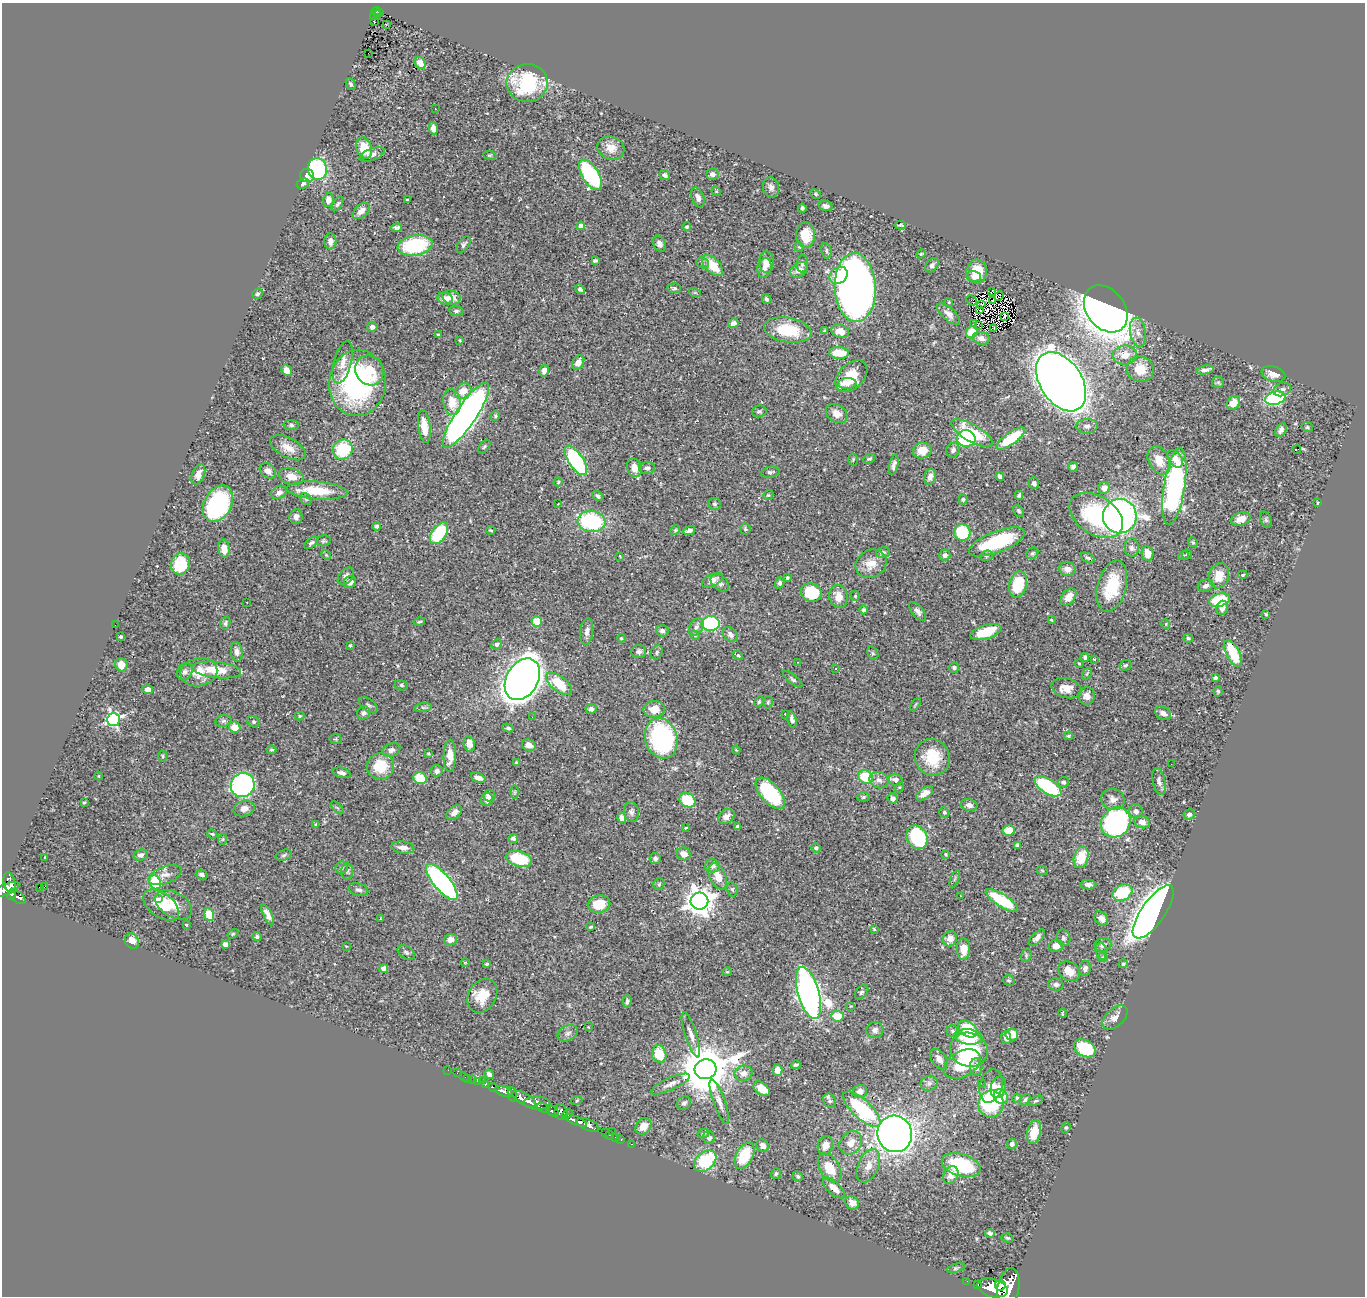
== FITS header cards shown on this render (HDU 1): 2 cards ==
NAXIS1  =                 1363
NAXIS2  =                 1294

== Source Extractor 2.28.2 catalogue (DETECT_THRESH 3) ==
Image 1363 x 1294 px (HDU 1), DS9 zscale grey, 1 PNG px = 1 image px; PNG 1367 x 1298 px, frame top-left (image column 1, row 1294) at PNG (2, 3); each listed source drawn as its Kron ellipse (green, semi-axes under 4 px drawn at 4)
Background 0.48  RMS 0.019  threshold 0.0572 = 3 sigma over >= 5 px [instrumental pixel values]
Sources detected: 509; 3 with non-positive FLUX_AUTO (blend fragments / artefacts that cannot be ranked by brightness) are neither listed nor drawn; of the other 506, the 500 brightest by FLUX_AUTO listed and drawn (6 fainter detections omitted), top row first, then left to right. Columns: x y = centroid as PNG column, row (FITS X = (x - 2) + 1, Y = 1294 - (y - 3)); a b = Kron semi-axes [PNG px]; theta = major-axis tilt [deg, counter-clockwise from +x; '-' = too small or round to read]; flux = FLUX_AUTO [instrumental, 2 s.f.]
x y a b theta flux
376 11 4 3 - 37
380 12 4 3 - 22
377 14 4 2 - 18
374 16 3 2 - 8.4
374 22 2 2 - 0.8
386 24 3 2 - 1.6
368 53 2 2 - 14
420 63 6 5 - 8.2
527 83 20 19 - 110
350 84 6 4 -65 2.2
435 109 2 2 - 0.78
433 128 6 4 -77 7.5
364 148 11 7 -73 26
611 148 14 11 -16 15
372 155 13 6 21 5.7
490 155 6 3 -8 1.4
317 169 11 9 -76 150
713 174 6 6 - 4.5
307 175 7 6 - 10
591 175 17 8 -58 150
665 175 5 4 - 4
303 183 6 5 - 3.5
771 187 10 8 -79 5.9
716 191 5 4 - 1.2
816 194 5 4 - 1.7
698 197 10 6 -70 7.2
407 199 3 2 - 0.92
328 200 7 5 76 6.9
338 204 8 4 55 2.2
826 206 7 5 -14 5.3
802 208 4 3 - 2.1
361 211 10 6 42 9.5
900 225 5 3 - 2.1
581 226 4 4 - 9.4
687 227 4 4 - 2.5
396 228 5 4 - 4
806 235 13 9 -90 26
330 241 8 6 -88 7.1
464 244 9 5 53 3.3
659 244 8 6 -66 6.6
415 245 18 10 10 110
799 247 5 4 - 1.6
826 251 8 5 -81 3
921 254 4 4 - 1.3
595 261 4 3 - 2.5
766 262 11 7 88 10
702 263 6 5 - 2.4
802 264 9 6 88 4
713 265 13 7 -46 30
932 265 8 5 49 3.7
764 268 10 7 79 6.6
799 270 9 7 31 8
977 272 12 10 86 36
839 275 10 7 40 25
974 277 7 5 -13 8.2
674 288 7 5 -5 3.2
855 288 34 20 -87 1100
580 289 5 4 - 3.2
992 291 3 2 - 2.5
695 293 6 4 -19 1.4
257 294 5 5 - 2.7
999 296 5 2 - 1.3
451 297 9 6 -16 11
445 298 8 6 -14 12
766 299 5 4 - 3
971 300 6 2 -43 1.3
993 300 2 2 - 0.95
949 302 3 3 - 1.4
982 304 2 2 - 0.77
1106 309 26 19 -52 1400
980 310 3 2 - 1.4
456 311 7 5 -5 3.2
948 314 14 6 -41 8.6
1005 316 4 2 - 0.88
733 323 5 4 - 8.8
974 323 3 2 - 1.5
978 325 3 2 - 1.5
372 327 5 5 - 4.4
994 328 3 2 - 1.2
788 330 24 12 -10 54
825 331 4 3 - 2.1
840 331 9 6 -20 13
972 332 6 5 - 29
1138 332 15 8 -81 10
438 335 3 3 - 1.6
981 338 9 6 -13 7.8
460 340 4 3 - 1.3
839 353 9 6 -3 28
1125 355 12 9 6 17
343 362 22 8 75 14
578 362 7 5 58 9
1140 369 13 12 - 28
287 370 6 4 -59 9.1
369 370 15 13 -62 22
1205 370 9 4 9 5.6
544 371 6 4 76 6.8
1273 374 12 7 -16 11
851 376 19 12 44 33
1061 382 32 21 -57 2400
1218 382 6 5 - 2.4
357 383 33 28 83 220
847 383 9 5 3 5.6
1282 389 9 6 20 3.6
463 391 9 7 34 15
1275 398 10 6 16 180
452 402 13 8 -80 19
1233 403 7 6 - 13
759 411 7 5 13 2.5
837 414 11 9 -31 10
466 415 39 10 56 980
495 416 5 4 - 2
291 425 8 5 -1 2.7
424 426 16 6 -82 20
1087 426 11 7 2 5.2
1307 427 6 4 -15 2.1
1281 430 7 5 59 4.4
972 433 24 8 -30 62
966 438 9 8 - 84
1011 438 17 6 36 58
484 446 8 4 52 2.3
288 448 19 9 -28 16
343 449 10 9 - 60
1297 449 4 3 - 4.1
922 450 9 8 - 19
953 450 7 6 - 4.7
853 459 6 5 - 1.8
869 459 6 3 25 1.8
1175 459 10 6 -52 9.6
576 460 17 7 -56 170
1159 460 15 10 -63 20
894 465 10 4 76 4.7
1073 467 4 4 - 3.7
634 468 10 7 -72 13
647 468 8 6 3 4.1
268 471 9 6 -37 7.7
770 472 9 5 10 3.4
198 474 10 6 68 8.9
291 476 13 8 -16 15
930 476 8 5 73 6.8
1000 476 4 3 - 3.8
558 482 4 4 - 1.5
1034 483 6 5 - 3.1
1174 486 39 10 81 300
1104 488 6 5 - 8.7
317 491 30 9 -4 47
279 492 8 6 32 6.2
768 495 5 4 - 1.7
1019 495 4 3 - 2.1
598 496 6 4 -43 3
306 499 6 5 - 2.4
963 499 5 3 - 2
1318 503 4 2 - 0.89
218 504 19 13 61 200
558 504 3 2 - 2.5
714 504 6 6 - 2.4
1019 511 6 5 - 2.4
1096 515 29 19 -33 140
296 516 7 6 - 6.9
1120 516 17 17 - 470
1241 519 10 6 17 12
1266 520 8 5 -71 2.6
591 521 14 10 -8 120
377 526 4 4 - 3.2
745 529 5 5 - 2.1
491 530 4 3 - 1.5
675 530 5 4 - 1.6
689 530 6 4 18 5
962 532 8 8 - 65
439 533 12 7 55 73
324 541 7 5 13 2.4
997 542 30 10 21 99
1193 542 5 4 - 1.6
311 543 8 4 40 2.6
1132 547 9 7 -85 5.7
224 549 9 5 -85 11
883 552 7 5 16 3.8
1032 553 6 5 - 2.1
1148 554 7 6 - 19
1187 554 5 4 - 1.4
326 555 5 4 - 1.3
945 555 5 5 - 5
1183 555 5 3 - 1.2
620 556 3 3 - 0.95
986 556 7 5 17 2.8
1088 558 7 4 -23 2.8
180 564 11 9 76 52
871 564 16 13 30 18
1067 569 8 7 - 9.9
1243 575 5 3 - 1.4
346 576 10 6 48 5.4
1219 576 13 10 71 18
787 577 3 3 - 2.3
712 580 11 6 24 8
350 582 6 6 - 7.6
720 583 10 7 -40 6.2
780 583 5 4 - 3.1
1018 584 13 8 75 42
1112 586 26 14 75 56
1205 586 8 6 26 4.4
811 592 10 9 - 59
839 596 12 9 -79 15
855 596 5 4 - 1.6
1069 597 10 6 50 15
1219 600 11 6 15 55
247 602 3 2 - 1.8
1222 608 7 5 72 7.9
864 610 4 4 - 2.2
918 611 11 5 -50 5.8
1266 614 3 2 - 1.4
1051 620 4 3 - 1.2
537 621 5 5 - 22
419 622 6 3 17 1.8
225 623 6 5 - 2.7
711 623 9 7 0 96
1166 624 5 3 - 1.1
115 625 2 2 - 8
696 627 9 6 59 5.1
662 631 6 5 - 5.5
587 632 13 6 83 6.3
986 632 16 7 17 33
730 634 8 6 -48 5.9
695 635 5 4 - 1.5
121 636 4 3 - 2.5
621 638 4 3 - 1.3
1188 638 4 3 - 2.2
496 644 5 5 - 3.1
350 645 4 3 - 1.4
639 651 7 6 - 4.1
237 652 10 5 -82 5.6
657 652 7 5 63 3
873 653 7 5 -59 2.2
1233 653 14 6 -63 54
738 655 5 3 - 2.1
1085 657 4 4 - 2.2
1094 659 4 2 - 0.92
797 662 3 2 - 1.2
1079 663 4 3 - 1.1
121 665 6 6 - 12
1125 665 6 5 - 2.4
836 668 3 3 - 5.5
954 668 5 5 - 3.2
216 670 24 8 -6 33
185 672 9 7 58 5
199 672 18 14 11 26
1087 674 6 3 57 1.4
1215 678 4 4 - 4.3
522 679 22 16 60 1700
793 679 12 4 -40 3
559 684 15 7 -38 47
401 685 6 5 - 2.5
1066 688 15 9 -15 13
148 689 5 4 - 9.5
1218 691 5 4 - 1.9
1087 696 9 8 - 7.4
759 702 6 4 63 1.6
768 702 6 4 76 1.9
915 704 7 3 55 1.3
368 705 11 6 -37 3.1
423 707 9 4 7 2.9
591 709 6 5 - 4.5
654 709 11 8 4 18
364 713 7 6 - 3.6
1163 713 8 6 -30 7.7
786 714 4 3 - 1.7
299 716 5 4 - 1.6
532 717 3 2 - 1.8
113 719 6 6 - 270
792 719 8 4 -77 4.6
223 721 8 6 15 3.4
254 722 6 5 - 2.4
235 727 6 5 - 17
508 728 6 4 -10 2.7
1068 736 4 3 - 1.7
661 738 20 16 -72 250
336 739 6 5 - 1.9
469 744 8 5 -77 13
529 745 7 5 -22 7.5
272 750 5 3 - 1.7
391 750 9 6 22 5
736 750 4 3 - 1.4
428 754 3 3 - 1.3
162 756 5 3 - 1.7
450 756 16 6 89 14
932 757 18 17 - 43
516 762 4 4 - 1.2
1171 764 2 2 - 1.1
380 766 13 13 - 40
437 771 6 5 - 4.4
342 773 9 5 -13 5.5
99 776 4 3 - 0.95
865 777 8 6 -37 43
420 778 7 6 - 33
478 778 7 4 -22 7.6
879 780 10 8 -22 6.9
896 780 7 6 - 6.3
1159 781 14 6 -78 5.5
1063 782 5 5 - 2.7
243 785 12 11 - 300
1048 786 15 7 -31 110
900 787 5 3 - 1.2
515 792 6 4 89 1.9
770 793 19 9 -48 110
924 793 10 5 34 9.1
490 796 6 6 - 5.4
863 797 6 4 -1 2.2
893 798 5 5 - 4.3
1113 799 12 10 -21 8.8
487 800 6 6 - 13
687 800 8 6 -35 42
84 802 4 3 - 1.4
969 805 8 6 -13 6.2
337 808 8 3 -44 1.7
244 809 10 7 16 7.3
1136 811 7 6 - 4.8
631 812 10 7 -81 4.5
944 812 5 5 - 1.7
454 813 9 6 40 7.4
1189 814 5 5 - 3.6
726 816 9 6 37 8.6
622 818 5 4 - 6.9
1116 822 16 14 50 250
1142 822 8 6 -21 7.2
316 824 4 3 - 1.7
738 826 4 3 - 2.4
686 828 3 3 - 1.3
1008 830 6 5 - 30
212 834 5 4 - 1.4
917 837 12 10 -59 110
513 838 5 4 - 3.1
223 839 5 3 - 1.4
1017 845 4 4 - 2.7
403 848 12 6 -7 7.9
816 848 5 4 - 2.7
684 854 7 6 - 10
946 854 3 3 - 1.4
141 855 7 5 17 4.8
284 855 8 5 20 2.8
45 857 2 2 - 0.94
655 858 5 5 - 3.6
1081 858 11 7 72 34
519 859 13 7 -16 73
713 866 7 7 - 5.1
342 867 6 6 - 3.7
1042 870 6 3 -20 1.4
347 871 8 6 87 2.9
202 874 6 4 -13 4.2
165 875 17 8 20 8.8
718 876 14 8 -66 15
955 879 9 3 69 2.1
155 882 7 5 -66 74
442 882 22 8 -50 310
10 883 10 6 -77 240
659 884 6 5 - 2.1
1088 885 8 5 -2 4.4
39 887 2 2 - 1500
45 887 4 3 - 16
732 889 7 5 -75 2.1
4 890 16 5 22 390
358 890 10 6 -15 4.3
1122 893 10 7 31 59
11 894 5 4 - 92
960 896 3 2 - 1.8
17 897 10 5 -38 150
158 898 2 2 - 80
1002 900 19 6 -33 76
699 901 9 8 - 1500
599 904 11 8 10 31
161 905 20 12 -37 31
174 905 20 12 -30 23
1153 912 31 11 55 2000
209 915 6 5 - 30
268 915 11 4 -64 7.8
1101 918 8 6 -48 8
380 919 3 2 - 0.95
186 925 3 2 - 1.2
591 927 4 3 - 1.5
874 929 3 3 - 1.5
233 934 6 4 32 1.6
257 937 4 4 - 2.9
1037 937 10 5 47 6.1
1063 938 8 7 - 3.5
950 939 8 7 - 11
450 940 7 5 13 8.6
132 941 8 7 - 11
225 944 4 4 - 9.9
1103 945 8 7 - 6.7
346 946 4 2 - 0.83
1056 946 7 6 - 11
964 949 11 6 88 17
1101 951 8 5 -80 3.6
406 952 9 6 -33 3.3
1026 955 7 5 73 2.3
1103 957 5 4 - 1.9
465 963 5 3 - 1
487 964 4 4 - 2
1123 964 5 4 - 1.9
384 968 4 4 - 7
1085 968 7 6 - 4.4
1069 971 11 9 -34 18
727 972 4 4 - 1.4
1009 980 6 5 - 2.1
1056 984 7 6 - 3.5
862 992 8 5 49 3
808 993 27 10 -74 920
482 996 18 13 60 26
627 1001 6 4 82 3.5
851 1006 4 4 - 1.1
1062 1013 5 3 - 1.1
837 1016 6 5 - 29
1115 1017 15 9 42 10
588 1027 2 2 - 0.84
968 1029 11 7 -34 54
875 1030 8 8 - 5.1
953 1031 6 6 - 3.1
568 1033 11 7 27 5.6
1012 1034 6 6 - 19
691 1035 24 6 -72 9.6
968 1037 14 7 -7 32
1006 1038 6 5 - 6
1085 1048 12 8 -28 65
969 1050 19 17 -21 91
659 1054 8 7 - 33
939 1059 11 7 -54 8.4
962 1064 20 13 30 55
796 1065 5 2 - 1.9
976 1067 9 6 89 6.9
705 1069 11 10 - 7100
448 1070 2 2 - 2.8
777 1070 6 5 - 8.5
457 1073 2 2 - 3
743 1073 9 7 17 7.2
489 1074 5 4 - 4.7
464 1077 5 2 - 4.2
468 1078 2 2 - 4.1
473 1080 3 2 - 11
477 1081 4 3 - 11
482 1081 2 2 - 5.2
929 1083 9 7 22 4.3
981 1083 3 2 - 1.1
486 1084 4 3 - 94
670 1084 21 6 24 8.4
991 1086 17 11 75 19
493 1087 5 3 - 110
998 1087 11 7 74 9.7
762 1089 9 6 -36 18
504 1091 10 4 -19 640
860 1091 7 6 - 7.7
512 1094 7 4 -78 300
1001 1096 8 6 -49 34
1017 1098 4 4 - 1.6
524 1099 13 5 -30 1300
577 1100 6 3 20 1.2
1025 1100 6 4 52 2.4
829 1101 7 6 - 3.6
1035 1101 8 4 26 2.1
719 1102 23 6 -70 9.5
537 1103 13 6 -2 660
684 1103 7 6 - 4.1
991 1104 13 12 - 110
543 1108 6 3 -21 180
862 1109 24 9 -43 110
552 1111 6 4 -34 320
561 1112 8 6 -73 340
567 1114 6 4 22 140
576 1120 12 4 -22 720
588 1125 12 5 -24 800
643 1126 9 7 50 15
1066 1128 5 4 - 1.7
606 1132 4 3 - 20
613 1132 3 2 - 31
1034 1132 12 6 76 19
704 1133 6 4 18 2.1
895 1134 18 17 - 1300
610 1135 4 2 - 11
615 1137 2 2 - 4.8
709 1138 6 5 - 5.9
621 1139 3 2 - 13
851 1143 12 10 48 14
631 1144 3 2 - 11
1012 1144 5 5 - 4.5
825 1145 9 7 74 11
763 1146 7 5 -48 8
745 1156 14 8 62 51
705 1161 13 9 42 59
961 1165 20 11 -16 95
868 1166 17 10 66 14
830 1168 16 9 -59 27
776 1174 5 5 - 2.3
951 1175 9 7 61 11
798 1176 5 4 - 2.5
834 1188 13 6 -43 12
852 1203 7 6 - 8.3
990 1233 5 4 - 3
1007 1238 6 4 -18 1.8
956 1268 9 4 17 2.1
967 1281 2 2 - 6.5
978 1285 3 3 - 64
1000 1285 5 5 - 590
993 1288 15 9 -15 2100
1008 1289 21 10 79 2500
At the frame edge (FLAGS 8, measured only in part): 2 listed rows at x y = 4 890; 1008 1289
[6 fainter detections neither listed nor drawn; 3 non-positive-flux detections neither listed nor drawn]